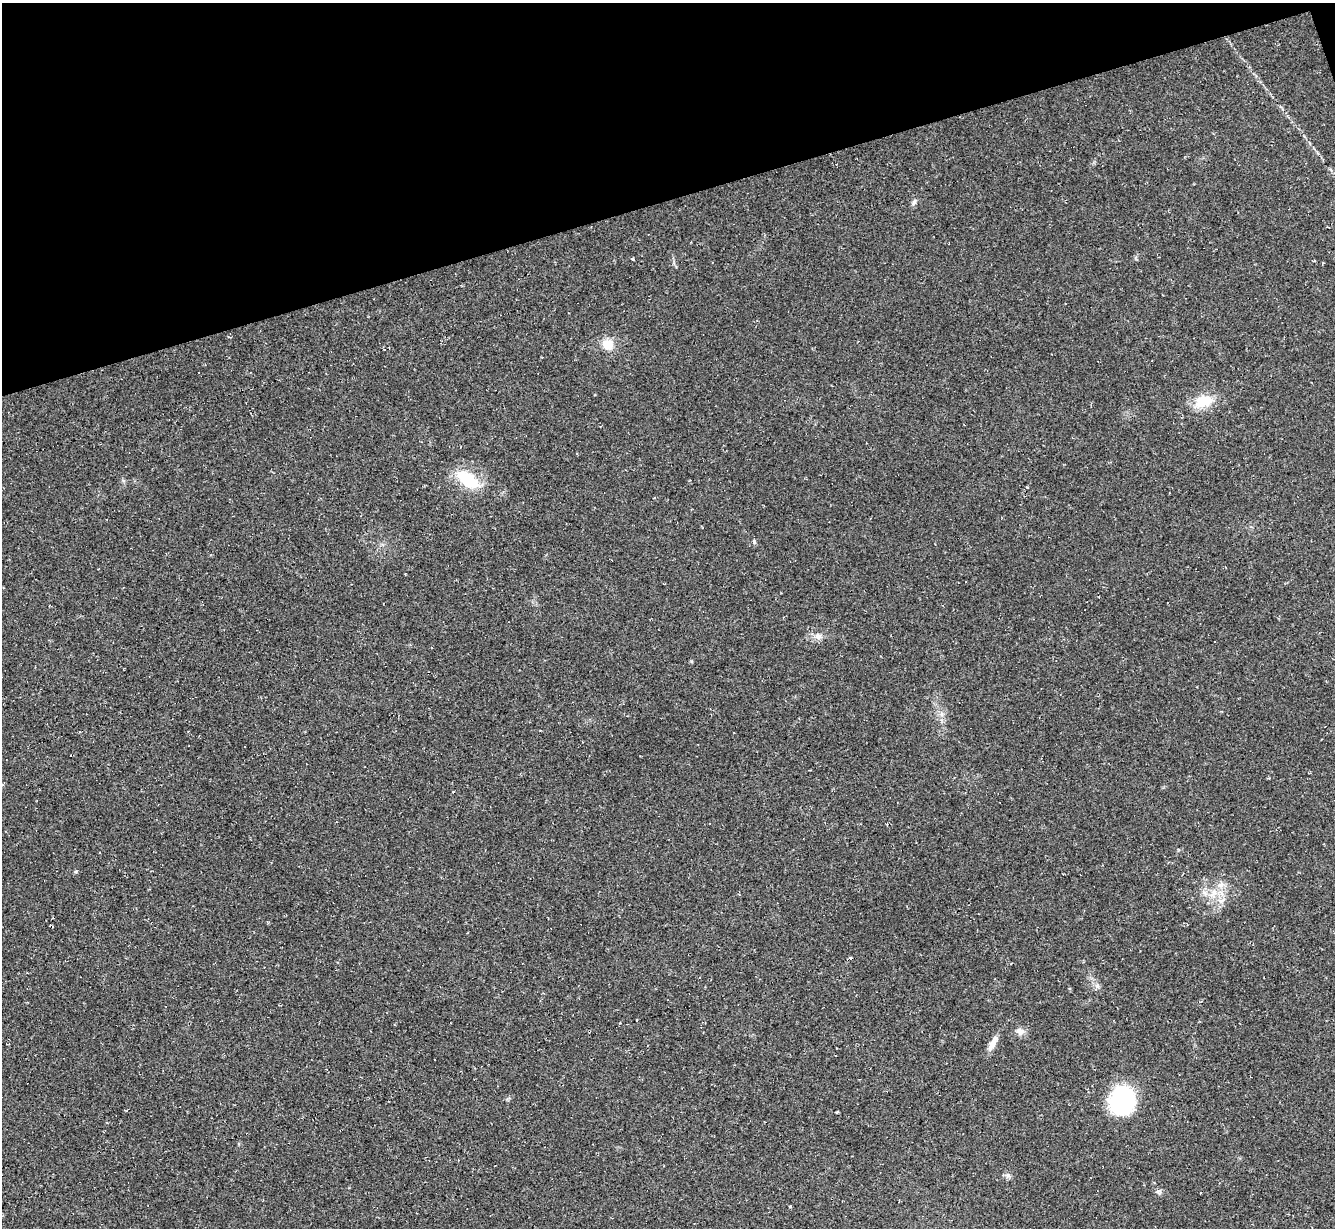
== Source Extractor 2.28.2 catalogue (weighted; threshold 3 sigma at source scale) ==
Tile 3 of 4 x 4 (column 3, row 1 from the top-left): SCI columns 2670-4002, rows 3948-5173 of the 5336 x 5318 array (HDU 1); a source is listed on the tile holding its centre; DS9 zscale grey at full resolution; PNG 1337 x 1230 px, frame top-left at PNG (2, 3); no overlay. Shown black and unused: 16% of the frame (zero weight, under 2 of 3 exposures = <1% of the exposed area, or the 3 px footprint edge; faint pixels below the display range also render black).
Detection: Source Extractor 2.28.2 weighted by HDU 2 'WHT'; one run over the whole footprint, this tile lists its part. Background 0.0503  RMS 0.0068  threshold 0.0305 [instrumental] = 3 sigma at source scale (4.5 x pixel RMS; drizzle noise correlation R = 1.50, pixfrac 1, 0.05/0.05 arcsec/px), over >= 5 px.
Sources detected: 16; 2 cosmic-ray / hot-pixel residue — not listed; the other 14 listed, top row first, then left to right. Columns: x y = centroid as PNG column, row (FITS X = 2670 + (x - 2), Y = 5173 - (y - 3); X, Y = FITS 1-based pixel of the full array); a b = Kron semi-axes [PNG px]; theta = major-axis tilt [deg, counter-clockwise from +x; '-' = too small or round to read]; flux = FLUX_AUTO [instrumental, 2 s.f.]
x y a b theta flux
914 202 8 5 63 1.6
633 259 4 3 - 0.74
608 345 14 12 -28 9.2
1204 401 24 15 14 14
468 480 32 15 -33 24
754 542 6 4 -50 0.9
819 636 9 7 31 2.9
1214 892 9 7 61 4
850 957 4 3 - 1.2
1097 986 6 6 - 1.7
1020 1031 11 8 -14 3.5
993 1043 20 7 63 5.4
1123 1100 26 23 60 72
1008 1175 6 6 - 1.7
Unlisted compact peaks at least as high as the median listed source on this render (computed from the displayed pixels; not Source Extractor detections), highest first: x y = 1159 1191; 76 871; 790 1206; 691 661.